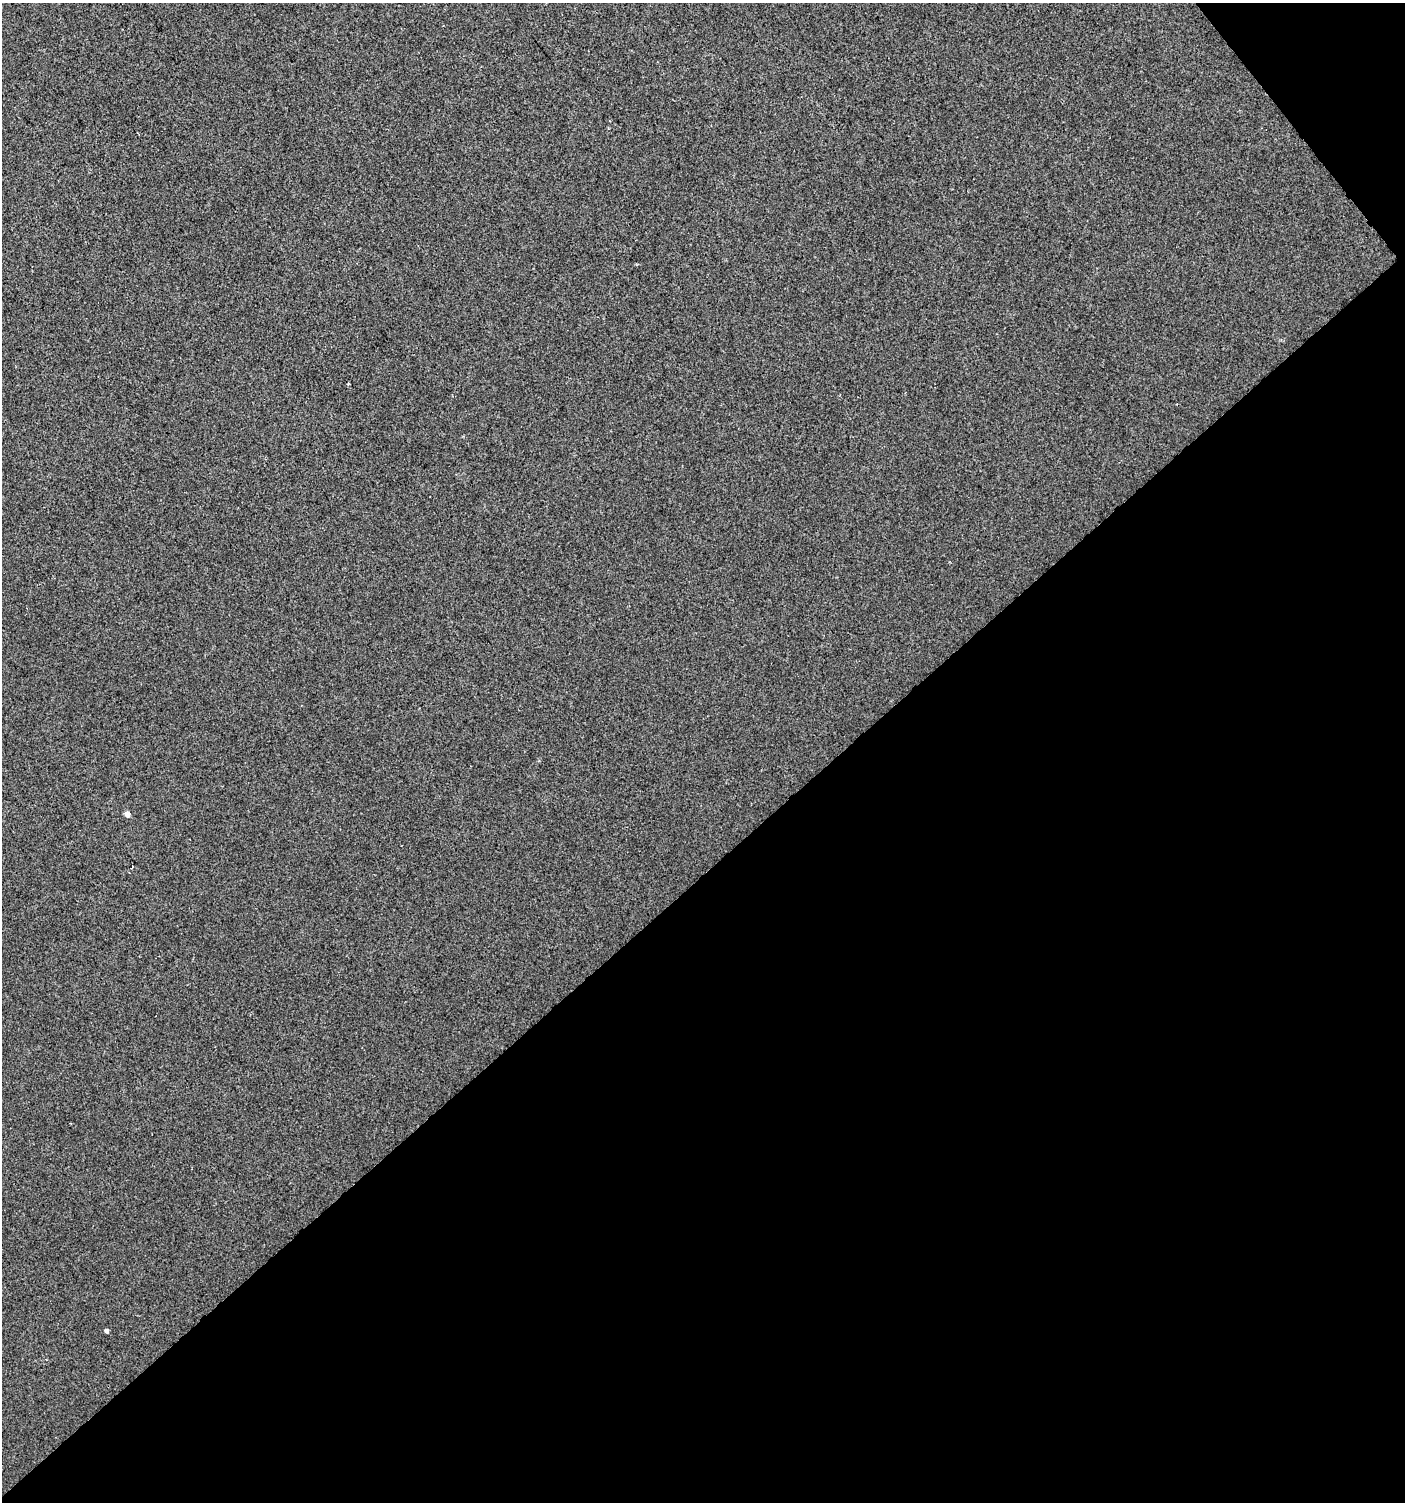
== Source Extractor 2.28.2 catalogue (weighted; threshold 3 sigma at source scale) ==
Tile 12 of 4 x 4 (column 4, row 3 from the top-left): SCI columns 4418-5820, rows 1501-3000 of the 5962 x 6005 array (HDU 1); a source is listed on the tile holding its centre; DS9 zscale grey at full resolution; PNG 1407 x 1504 px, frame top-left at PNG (2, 3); no overlay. Shown black and unused: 43% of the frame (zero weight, under 2 of 3 exposures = <1% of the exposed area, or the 3 px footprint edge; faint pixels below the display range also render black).
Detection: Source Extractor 2.28.2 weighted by HDU 2 'WHT'; one run over the whole footprint, this tile lists its part. Background 0.00128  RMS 0.0057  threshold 0.0255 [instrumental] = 3 sigma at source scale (4.5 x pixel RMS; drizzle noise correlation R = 1.50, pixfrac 1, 0.0396/0.0396 arcsec/px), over >= 5 px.
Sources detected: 4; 1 cosmic-ray / hot-pixel residue — not listed; the other 3 listed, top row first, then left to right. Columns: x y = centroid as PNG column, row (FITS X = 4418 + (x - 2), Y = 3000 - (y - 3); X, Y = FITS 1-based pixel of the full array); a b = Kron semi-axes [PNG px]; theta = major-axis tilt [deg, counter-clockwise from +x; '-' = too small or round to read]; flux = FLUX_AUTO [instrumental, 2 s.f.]
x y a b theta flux
348 384 4 2 - 0.43
127 814 5 4 - 4.3
106 1331 4 4 - 1.6